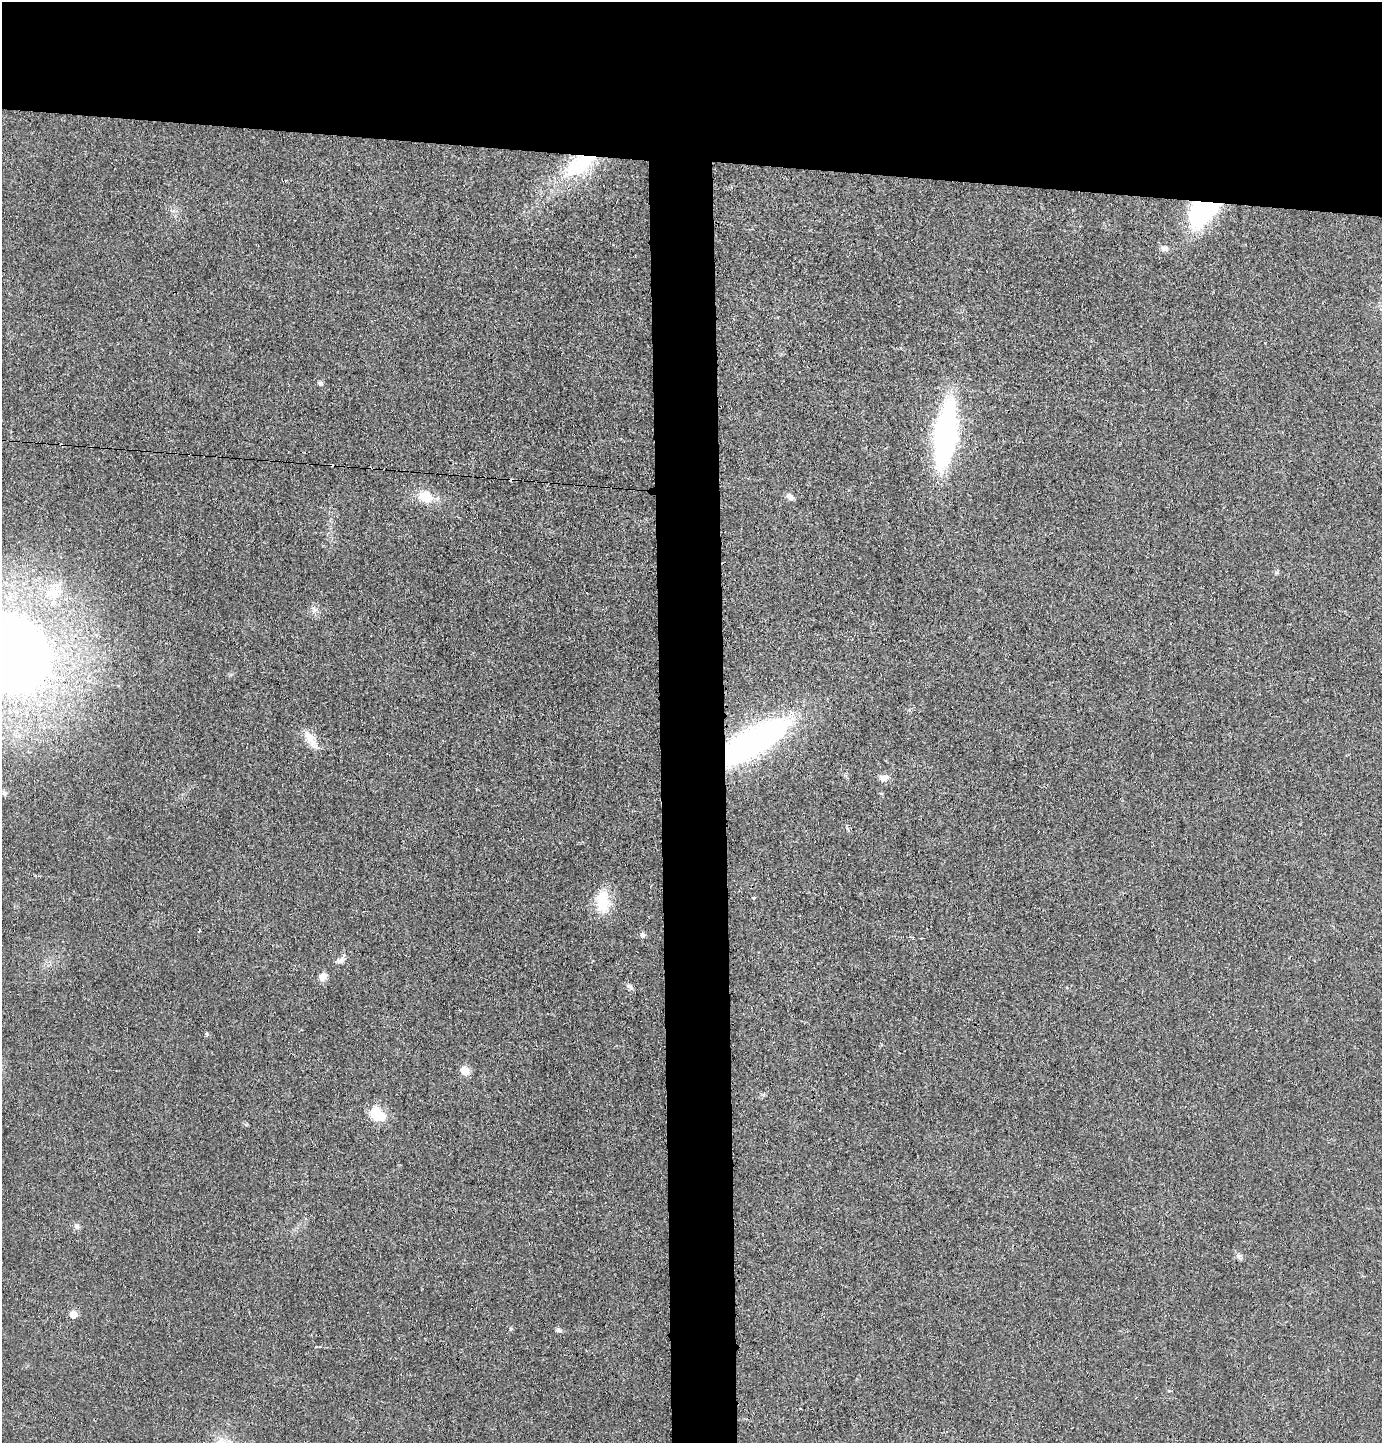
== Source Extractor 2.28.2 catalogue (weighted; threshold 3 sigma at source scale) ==
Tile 2 of 3 x 3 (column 2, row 1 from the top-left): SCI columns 1487-2866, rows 2883-4323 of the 4365 x 4332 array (HDU 1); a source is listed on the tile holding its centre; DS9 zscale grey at full resolution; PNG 1384 x 1445 px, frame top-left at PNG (2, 2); no overlay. Shown black and unused: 15% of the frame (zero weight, under 3 of 4 exposures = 1% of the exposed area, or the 3 px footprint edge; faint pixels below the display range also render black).
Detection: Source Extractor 2.28.2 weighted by HDU 2 'WHT'; one run over the whole footprint, this tile lists its part. Background 0.0211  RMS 0.0046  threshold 0.0207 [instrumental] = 3 sigma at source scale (4.5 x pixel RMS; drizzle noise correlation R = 1.50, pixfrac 1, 0.05/0.05 arcsec/px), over >= 5 px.
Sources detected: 32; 4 cosmic-ray / hot-pixel residue — not listed; the other 28 listed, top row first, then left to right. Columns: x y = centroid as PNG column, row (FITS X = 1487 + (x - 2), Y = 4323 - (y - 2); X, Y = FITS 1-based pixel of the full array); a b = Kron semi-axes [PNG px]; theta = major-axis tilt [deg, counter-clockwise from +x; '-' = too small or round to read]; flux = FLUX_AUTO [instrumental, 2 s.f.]
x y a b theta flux
580 164 46 22 32 33
1202 211 31 22 48 57
1164 248 10 7 6 1.9
320 383 8 5 -27 0.89
946 435 44 15 83 150
425 497 22 16 -14 8.9
790 497 10 6 -45 2.1
53 591 25 16 54 11
11 654 44 39 -44 780
310 738 25 10 -60 6
752 742 72 23 32 150
884 778 13 9 11 2.4
4 793 8 6 -72 1.3
754 898 4 3 - 0.89
602 901 22 13 -90 16
199 931 4 2 - 0.51
643 935 7 6 - 1
340 960 11 7 8 1.9
323 976 10 8 62 3
630 987 10 5 -34 1.2
206 1034 5 5 - 0.59
465 1071 6 6 - 10
377 1115 12 8 -28 18
77 1226 8 7 - 1.5
1239 1256 9 5 27 1.1
73 1314 6 6 - 4.8
510 1329 6 4 89 0.53
558 1330 9 5 -14 1.1
Overlapping masked pixels (flux is a lower limit): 3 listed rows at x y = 580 164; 1202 211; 752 742
Isophote crosses this tile's border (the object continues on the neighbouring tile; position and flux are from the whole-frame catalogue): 1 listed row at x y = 11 654
Unlisted compact peaks at least as high as the median listed source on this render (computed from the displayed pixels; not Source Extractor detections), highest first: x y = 314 610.